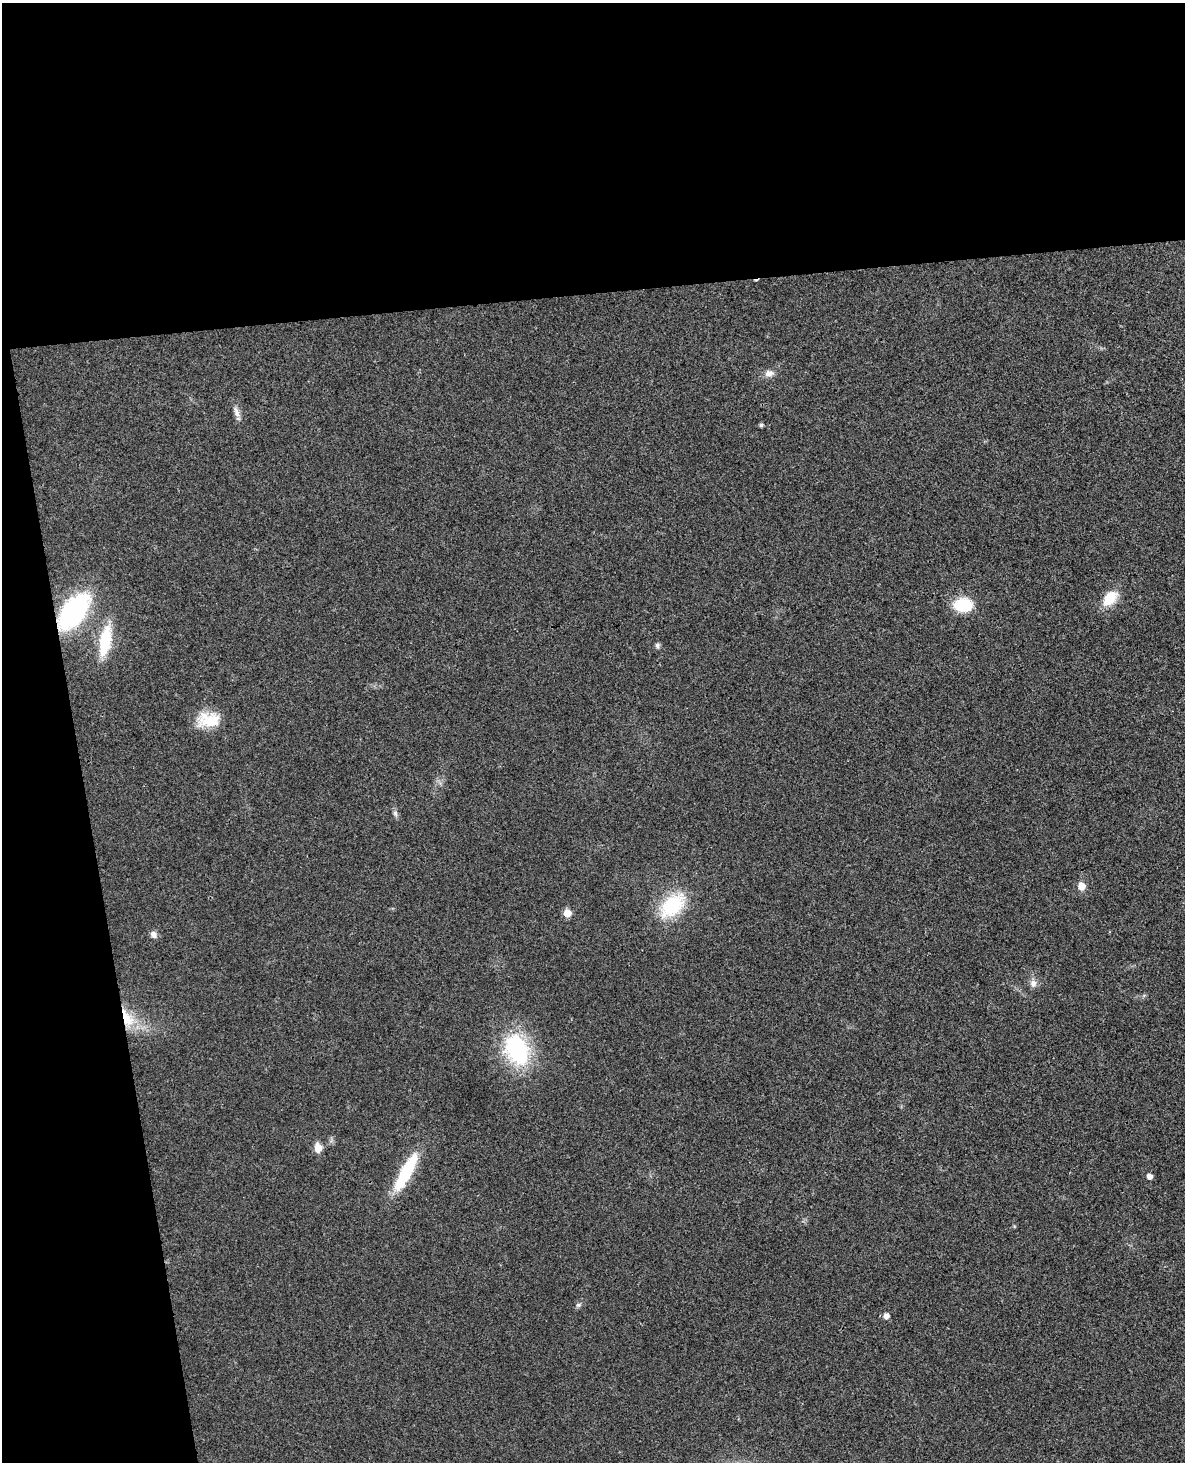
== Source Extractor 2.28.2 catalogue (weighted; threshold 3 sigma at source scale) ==
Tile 1 of 4 x 3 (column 1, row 1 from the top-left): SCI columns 57-1239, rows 3067-4526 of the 4844 x 4780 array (HDU 1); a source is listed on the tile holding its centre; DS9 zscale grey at full resolution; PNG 1187 x 1464 px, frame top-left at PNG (2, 3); no overlay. Shown black and unused: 27% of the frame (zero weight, under 3 of 4 exposures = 6% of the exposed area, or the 3 px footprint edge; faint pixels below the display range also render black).
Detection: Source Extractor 2.28.2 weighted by HDU 2 'WHT'; one run over the whole footprint, this tile lists its part. Background 0.0217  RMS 0.0058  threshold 0.0262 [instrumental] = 3 sigma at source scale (4.5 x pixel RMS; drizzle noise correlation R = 1.50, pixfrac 1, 0.05/0.05 arcsec/px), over >= 5 px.
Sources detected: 22; all 22 listed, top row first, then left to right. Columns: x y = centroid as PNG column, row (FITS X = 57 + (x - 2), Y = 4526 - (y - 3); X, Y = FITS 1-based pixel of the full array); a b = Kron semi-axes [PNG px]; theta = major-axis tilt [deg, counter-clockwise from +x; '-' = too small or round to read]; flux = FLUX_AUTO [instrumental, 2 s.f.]
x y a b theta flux
769 373 11 8 3 3.8
236 412 16 7 -72 3.4
761 425 4 4 - 1.3
1110 598 22 14 48 13
963 605 21 14 4 20
73 612 31 17 52 99
105 641 40 13 79 26
657 645 7 6 - 1.4
209 720 28 18 2 18
395 813 9 6 -79 1.7
1081 886 7 7 - 6.4
672 905 31 19 43 37
567 913 6 5 - 9.7
154 934 9 7 -52 2.8
1033 983 11 9 -83 3.2
127 1019 28 14 -66 17
517 1050 32 21 -66 66
318 1148 6 5 - 12
406 1172 48 12 61 32
1149 1176 5 5 - 3.4
578 1305 8 6 0 1.3
886 1316 6 6 - 3.2
Overlapping masked pixels (flux is a lower limit): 2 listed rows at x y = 73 612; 127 1019